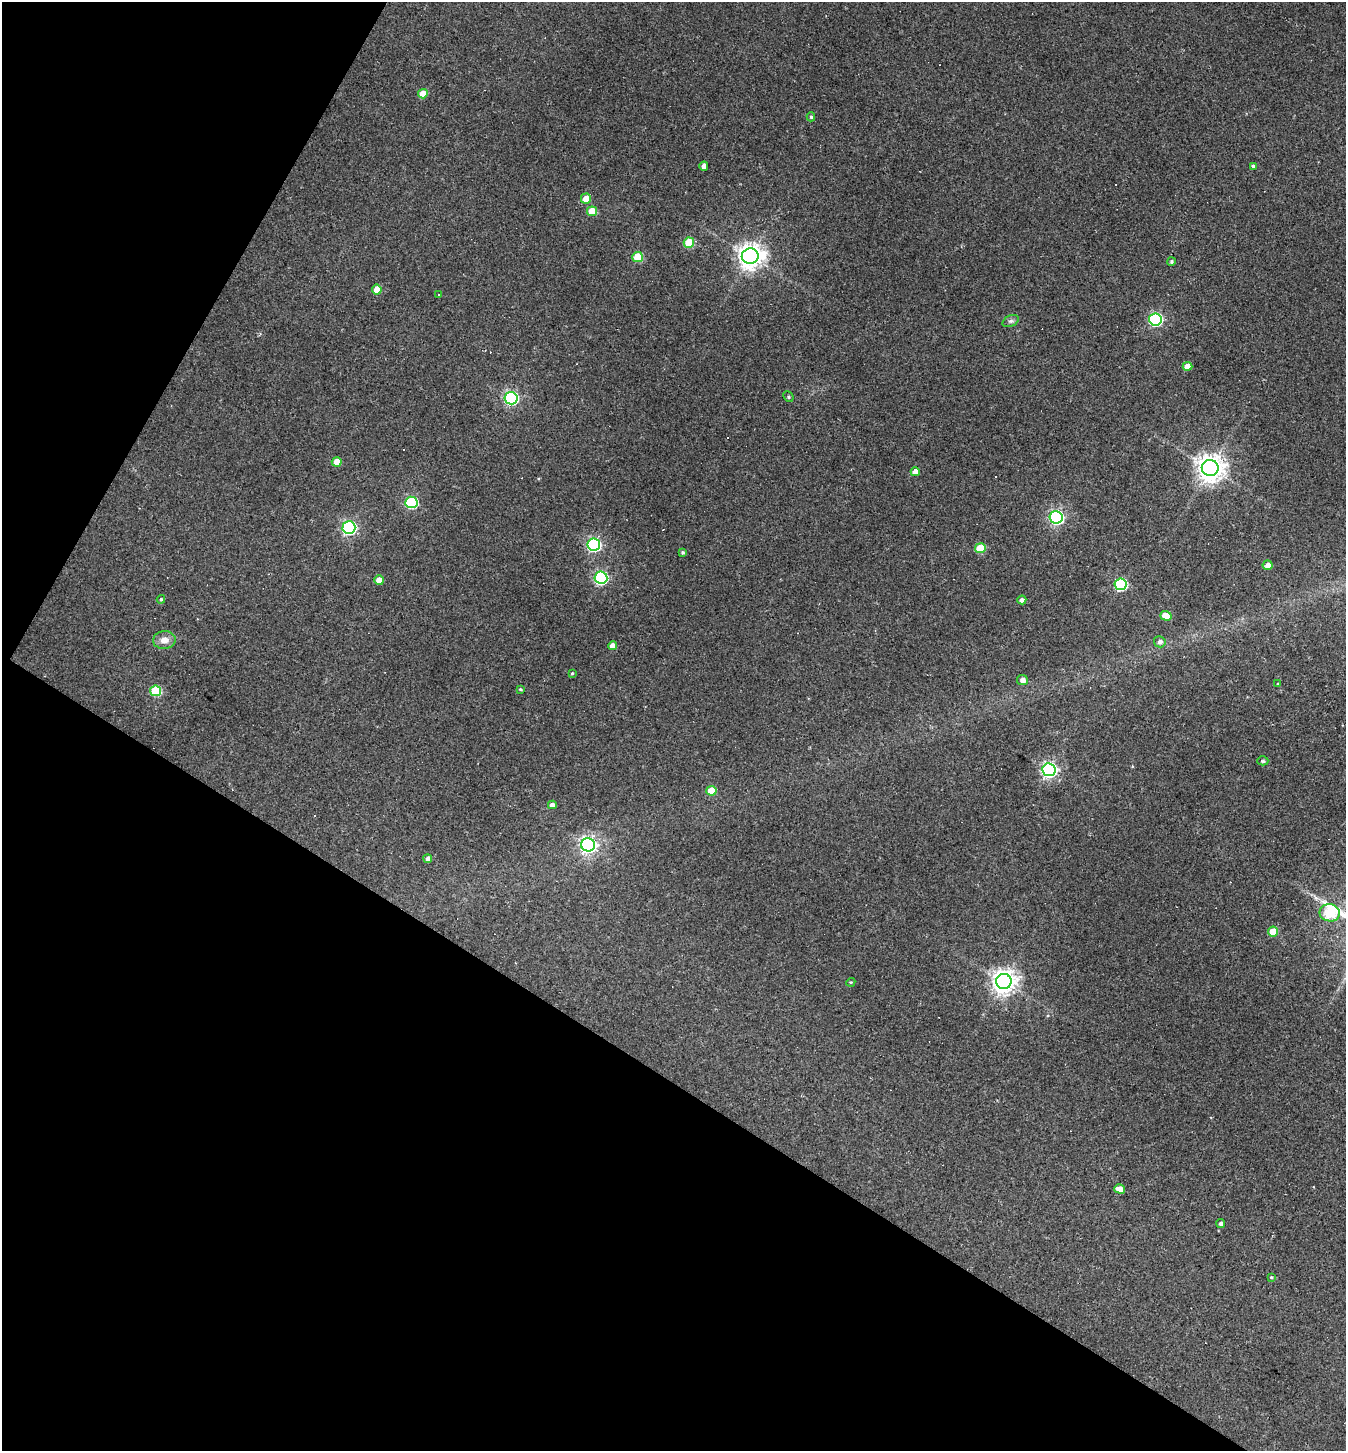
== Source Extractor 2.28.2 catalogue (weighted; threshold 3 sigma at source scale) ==
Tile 9 of 4 x 4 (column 1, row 3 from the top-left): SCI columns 144-1487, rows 1449-2897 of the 5802 x 5794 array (HDU 1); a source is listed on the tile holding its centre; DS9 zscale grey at full resolution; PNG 1348 x 1453 px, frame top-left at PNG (2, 2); each listed source drawn as its Kron ellipse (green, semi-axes under 4 px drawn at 4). Shown black and unused: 32% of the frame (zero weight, under 2 of 3 exposures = <1% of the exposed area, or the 3 px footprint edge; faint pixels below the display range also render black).
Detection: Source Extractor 2.28.2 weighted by HDU 2 'WHT'; one run over the whole footprint, this tile lists its part. Background 0.06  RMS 0.0065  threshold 0.0294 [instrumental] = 3 sigma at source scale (4.5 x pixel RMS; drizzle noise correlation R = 1.50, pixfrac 1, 0.05/0.05 arcsec/px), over >= 5 px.
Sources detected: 63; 9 cosmic-ray / hot-pixel residue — neither listed nor drawn; the other 54 listed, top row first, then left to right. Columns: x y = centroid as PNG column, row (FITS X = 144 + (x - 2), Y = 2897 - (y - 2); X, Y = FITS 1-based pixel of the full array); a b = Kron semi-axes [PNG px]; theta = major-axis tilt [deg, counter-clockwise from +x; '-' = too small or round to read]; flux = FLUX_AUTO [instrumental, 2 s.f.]
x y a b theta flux
423 94 5 4 - 8.8
811 117 4 4 - 1.1
704 166 4 4 - 4.4
1253 166 4 3 - 1.4
586 199 5 5 - 7.7
592 211 5 5 - 12
689 243 5 5 - 27
750 256 8 8 - 660
638 257 5 5 - 26
1171 262 4 4 - 1.1
377 289 5 5 - 8
438 294 3 3 - 1.5
1155 319 6 6 - 110
1011 321 8 5 25 1.7
1187 366 5 4 - 7.3
788 397 6 5 - 1.1
511 398 6 6 - 120
337 462 5 5 - 9.5
1210 468 8 8 - 750
915 472 4 4 - 4.9
411 502 6 6 - 64
1056 517 6 6 - 140
349 528 6 6 - 130
594 545 6 6 - 110
980 548 5 5 - 23
683 552 4 4 - 1.1
1268 565 5 5 - 4.3
601 578 6 6 - 110
379 580 5 5 - 5.9
1121 584 6 6 - 72
161 599 4 4 - 0.92
1022 600 4 4 - 2.3
1166 616 6 4 -16 9.6
164 640 11 9 6 5.6
1160 642 6 5 - 2.5
613 646 4 4 - 4.3
572 673 4 3 - 0.69
1022 680 5 5 - 3.3
1278 684 4 3 - 0.66
520 689 4 3 - 0.71
156 691 5 5 - 37
1263 761 5 4 - 1.3
1049 770 7 6 - 210
711 791 5 5 - 13
552 805 4 4 - 3.1
588 845 7 6 - 240
428 859 4 4 - 2.8
1330 913 10 8 -9 52
1273 932 5 5 - 13
1004 981 8 7 - 580
851 982 4 3 - 0.69
1120 1189 5 4 - 4.8
1221 1223 4 4 - 1.9
1271 1277 4 3 - 0.7